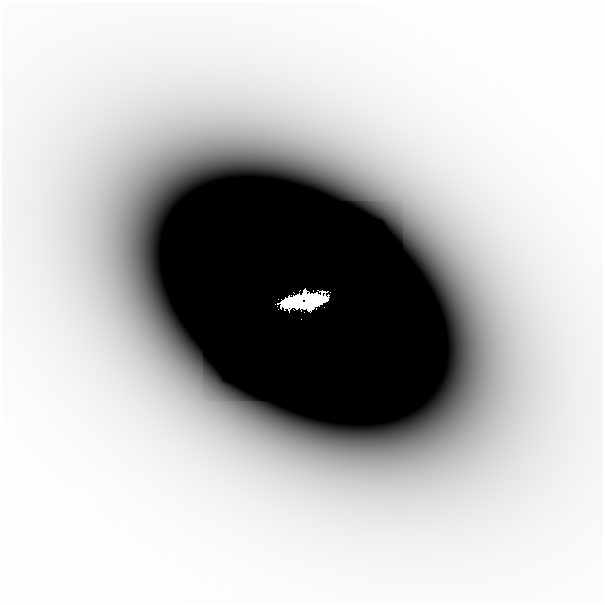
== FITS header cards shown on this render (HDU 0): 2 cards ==
NAXIS1  =                  601
NAXIS2  =                  601

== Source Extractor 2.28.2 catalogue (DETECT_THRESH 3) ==
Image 601 x 601 px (HDU 0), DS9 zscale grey, 1 PNG px = 1 image px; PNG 605 x 605 px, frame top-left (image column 1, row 601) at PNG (2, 2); no overlay
Background -3.48e-07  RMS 1.5e-07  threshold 4.40e-07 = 3 sigma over >= 5 px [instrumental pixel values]
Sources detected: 7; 2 with non-positive FLUX_AUTO (blend fragments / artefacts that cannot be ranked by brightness) are not listed; the other 5 listed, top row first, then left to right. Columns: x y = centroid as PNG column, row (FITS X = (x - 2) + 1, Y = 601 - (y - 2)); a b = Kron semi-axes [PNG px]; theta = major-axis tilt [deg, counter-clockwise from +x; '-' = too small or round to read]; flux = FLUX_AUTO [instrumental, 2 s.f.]
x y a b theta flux
278 299 2 2 - 0.0073
301 299 16 8 42 4.1
320 300 16 10 41 2.7
310 306 40 14 -7 6.1
301 319 2 2 - 0.0038
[2 non-positive-flux detections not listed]